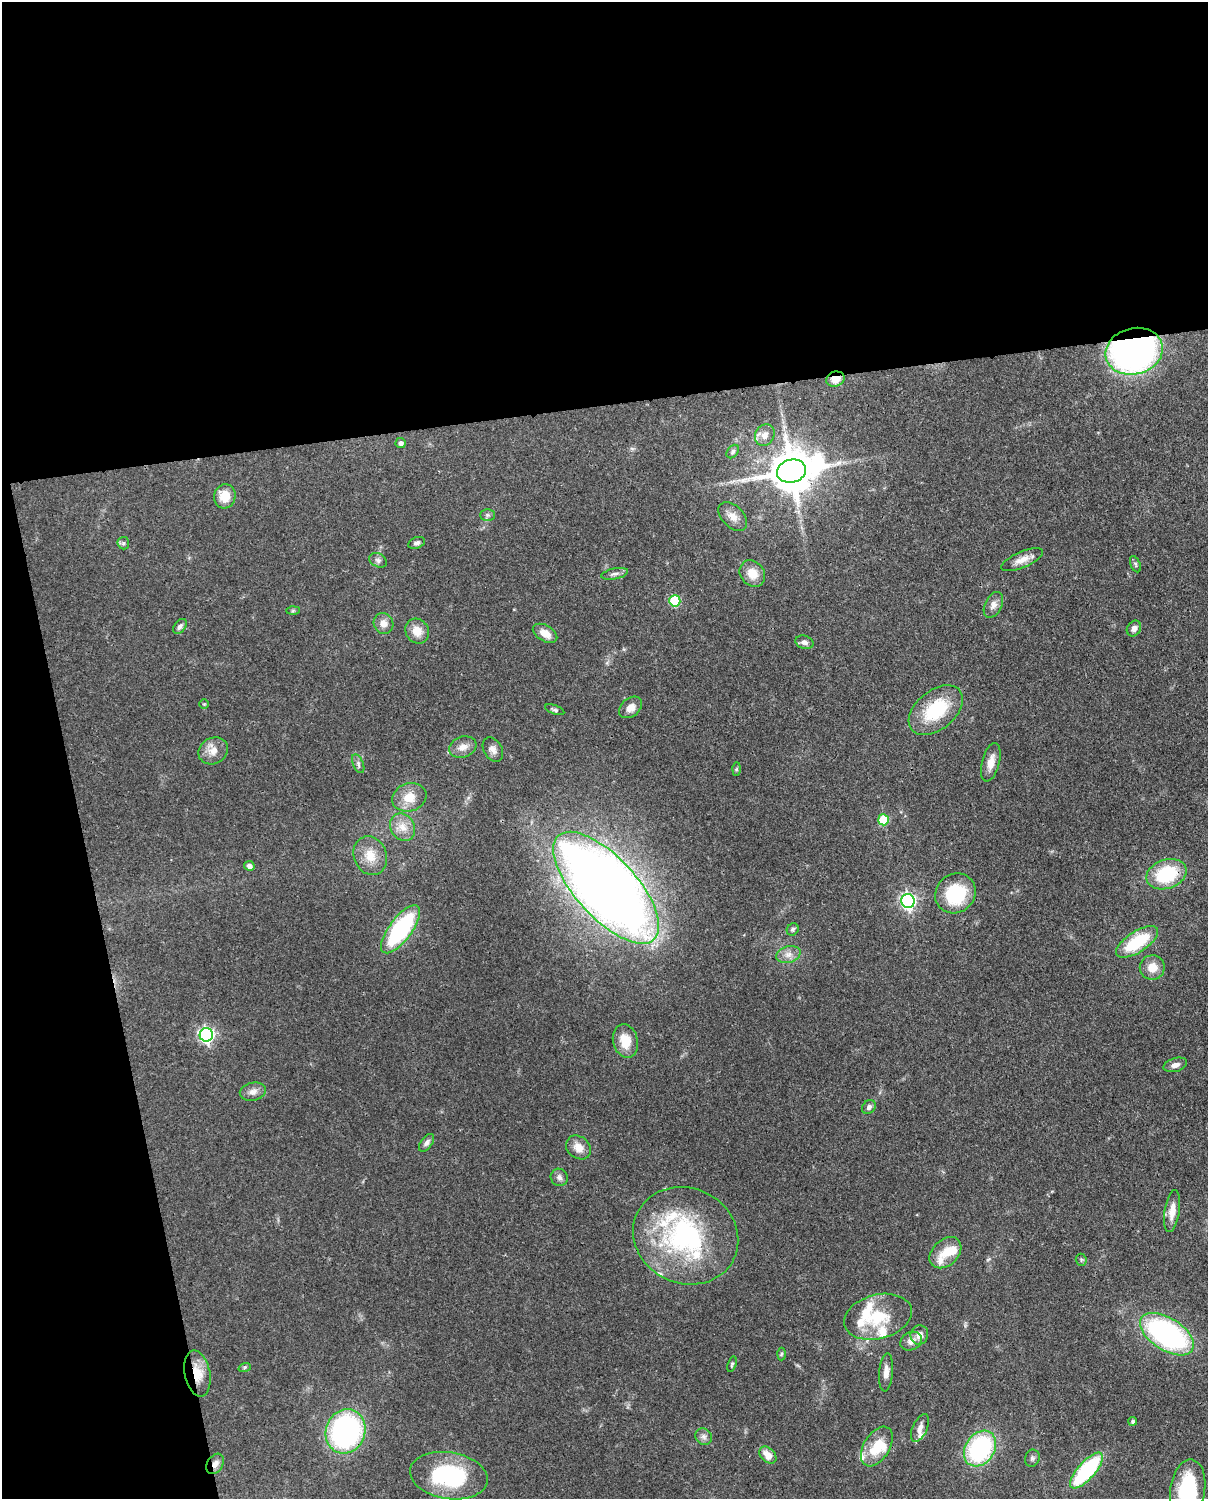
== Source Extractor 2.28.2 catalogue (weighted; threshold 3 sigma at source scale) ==
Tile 1 of 4 x 3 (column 1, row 1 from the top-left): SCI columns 90-1295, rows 3147-4643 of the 5000 x 4909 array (HDU 1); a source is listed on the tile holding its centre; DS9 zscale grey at full resolution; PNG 1210 x 1501 px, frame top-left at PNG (2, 2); each listed source drawn as its Kron ellipse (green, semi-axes under 4 px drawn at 4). Shown black and unused: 33% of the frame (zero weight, under 3 of 4 exposures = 7% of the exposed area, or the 3 px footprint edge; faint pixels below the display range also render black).
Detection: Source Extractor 2.28.2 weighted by HDU 2 'WHT'; one run over the whole footprint, this tile lists its part. Background 0.0858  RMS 0.0039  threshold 0.0177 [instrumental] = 3 sigma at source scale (4.5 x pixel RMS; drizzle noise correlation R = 1.50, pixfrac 1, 0.05/0.05 arcsec/px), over >= 5 px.
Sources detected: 93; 11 inside a brighter listed object's ellipse — not listed separately; the other 82 listed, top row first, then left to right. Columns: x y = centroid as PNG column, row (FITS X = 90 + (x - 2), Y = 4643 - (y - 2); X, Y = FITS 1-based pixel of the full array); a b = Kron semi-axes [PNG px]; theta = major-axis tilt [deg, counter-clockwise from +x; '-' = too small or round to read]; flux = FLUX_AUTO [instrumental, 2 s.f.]
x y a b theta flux
1134 351 29 23 15 140
835 379 9 7 16 4.3
765 435 11 9 61 2.9
401 443 5 5 - 1.4
733 451 7 5 53 0.92
791 471 15 11 14 1700
225 496 12 10 75 6.4
487 515 7 6 - 0.89
733 516 17 11 -46 3.9
123 543 6 6 - 0.78
417 543 9 5 19 1.1
378 560 9 6 -27 1.2
1022 560 22 8 23 3.8
1135 564 8 5 -67 0.79
752 573 14 12 -50 5.8
615 574 13 5 11 1.4
675 601 6 5 - 24
993 605 14 8 64 2.4
293 611 7 4 1 0.6
383 623 11 9 -62 3.2
180 626 8 5 51 1.2
1134 628 8 7 - 1.8
417 631 13 11 -55 5.2
545 633 13 8 -30 4
804 642 9 6 -16 1.7
204 704 5 4 - 0.48
631 707 13 9 39 3.3
555 710 10 4 -20 0.79
936 710 31 19 39 23
463 747 14 10 19 3.4
493 749 13 9 -59 2.3
213 751 15 13 29 4.4
991 762 20 8 76 4.3
358 764 10 5 -67 1.1
736 769 6 4 88 0.6
409 797 17 14 18 7
883 820 5 5 - 16
403 827 14 12 -59 4.7
370 856 20 16 -69 7.1
249 866 5 4 - 1.9
1166 874 21 14 20 24
606 888 71 30 -47 540
955 893 21 19 42 25
908 901 7 6 - 110
401 929 29 11 53 47
793 929 6 5 - 0.82
1137 942 24 10 33 20
788 954 12 8 17 2.7
1152 967 12 12 - 5.3
206 1035 7 6 - 110
625 1041 17 12 -76 7.8
1175 1065 12 6 17 2.1
253 1092 13 9 12 2.5
869 1107 8 6 52 1.5
427 1143 10 5 53 1.4
578 1147 13 11 -39 4.2
559 1177 9 8 - 1.5
1172 1211 21 7 81 4.5
686 1236 53 47 -26 67
945 1253 18 13 44 7.1
1081 1260 6 5 - 0.61
878 1317 34 22 15 18
1167 1334 30 16 -33 87
919 1335 10 9 - 3
911 1341 11 9 30 2.8
781 1354 6 4 87 0.59
732 1364 8 3 72 0.64
245 1367 6 4 18 0.51
886 1372 19 7 86 2.9
197 1373 23 12 -78 7.6
1133 1421 4 4 - 0.93
920 1428 15 7 65 2.5
346 1431 22 19 69 80
704 1437 9 7 -45 1.6
877 1446 22 13 58 12
980 1449 19 14 55 53
768 1455 10 7 -45 4.7
1032 1458 9 7 72 1.1
215 1464 11 7 59 2.3
1086 1471 23 8 48 42
449 1476 39 23 -9 42
1188 1489 29 17 81 28
Overlapping masked pixels (flux is a lower limit): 7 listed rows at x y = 1134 351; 835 379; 1166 874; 197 1373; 346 1431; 980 1449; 215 1464
Isophote crosses this tile's border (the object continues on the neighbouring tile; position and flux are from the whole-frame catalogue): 1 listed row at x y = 1188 1489